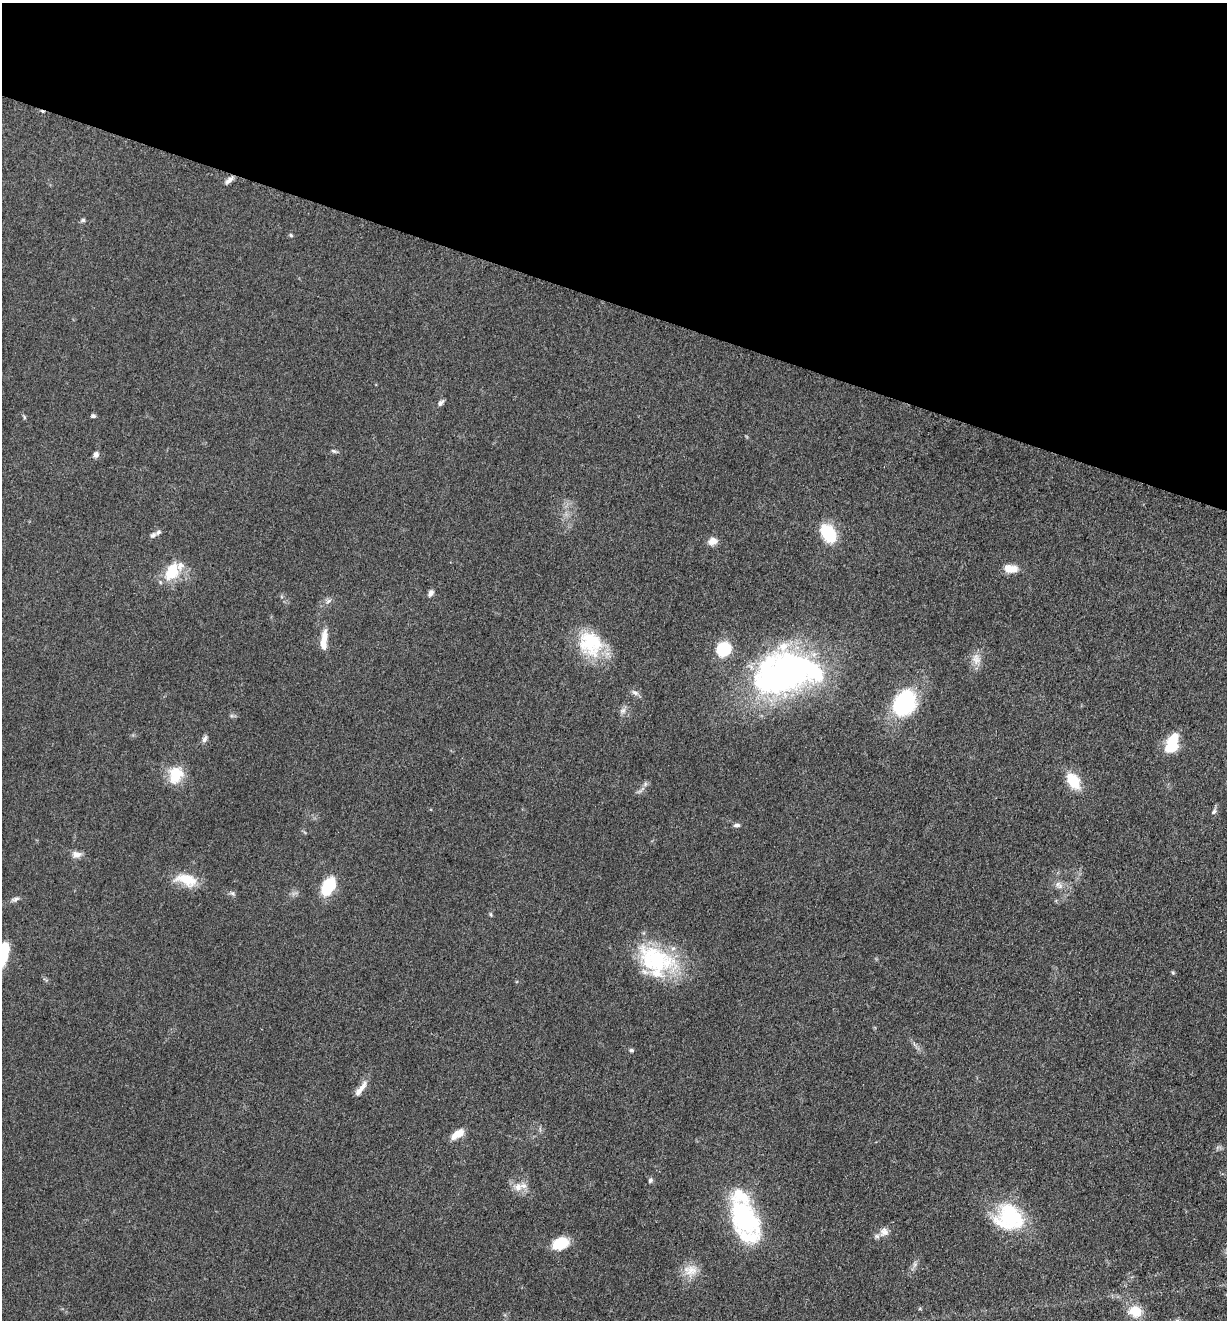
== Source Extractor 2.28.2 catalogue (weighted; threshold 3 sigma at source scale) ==
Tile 2 of 4 x 4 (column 2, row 1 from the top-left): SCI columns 1489-2713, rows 3966-5283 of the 5304 x 5292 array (HDU 1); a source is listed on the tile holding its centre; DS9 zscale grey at full resolution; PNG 1229 x 1322 px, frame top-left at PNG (2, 3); no overlay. Shown black and unused: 23% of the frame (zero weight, under 3 of 5 exposures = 1% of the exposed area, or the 3 px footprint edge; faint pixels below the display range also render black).
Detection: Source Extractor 2.28.2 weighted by HDU 2 'WHT'; one run over the whole footprint, this tile lists its part. Background 0.0504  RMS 0.0058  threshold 0.0261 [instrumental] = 3 sigma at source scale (4.5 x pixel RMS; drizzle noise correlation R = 1.50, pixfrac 1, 0.05/0.05 arcsec/px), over >= 5 px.
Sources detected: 60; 2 inside a brighter object's white glare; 1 cosmic-ray / hot-pixel residue — not listed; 7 inside a brighter listed object's ellipse — not listed separately; the other 50 listed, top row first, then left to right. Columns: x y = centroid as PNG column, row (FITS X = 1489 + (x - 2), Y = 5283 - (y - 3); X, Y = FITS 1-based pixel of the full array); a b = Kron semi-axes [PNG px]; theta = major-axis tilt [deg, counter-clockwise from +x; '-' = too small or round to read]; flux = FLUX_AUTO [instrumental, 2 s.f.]
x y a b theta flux
229 180 14 5 42 2.6
83 220 5 5 - 1
291 235 5 4 - 0.81
441 403 10 5 46 1.5
93 416 6 5 - 1.2
24 417 6 4 -72 0.71
334 451 8 5 -26 1.1
96 454 8 6 68 2
828 534 10 7 -58 42
153 535 8 5 38 1.7
712 541 12 10 15 4.1
1010 569 14 8 -6 8.9
171 572 25 16 58 17
431 593 8 6 54 2.1
328 601 9 4 36 1.6
324 640 27 7 85 7.6
590 643 33 28 -58 32
724 649 9 8 - 40
976 659 16 12 -79 5.5
787 673 67 42 26 180
635 693 10 6 -28 2
904 703 29 22 56 50
623 710 8 6 43 1.9
204 739 11 6 66 1.8
1172 744 16 9 68 26
176 775 22 17 71 14
1073 781 13 9 -57 22
645 784 7 4 73 1.2
1214 811 9 5 60 1.7
737 825 9 4 4 1.4
76 854 11 8 1 3.6
186 880 30 14 -16 14
1059 885 13 7 -45 3.3
329 886 20 13 54 21
15 899 11 6 19 1.9
491 914 7 3 -81 0.75
2 956 31 11 75 25
654 959 55 31 -22 54
1173 973 5 4 - 0.83
631 1050 6 4 -15 1
361 1089 24 6 52 4.9
458 1134 17 8 34 6.9
650 1180 7 6 - 1.3
518 1187 11 11 - 5.2
1009 1216 31 27 62 43
744 1218 46 27 -57 69
884 1232 13 11 20 4.3
560 1243 15 10 25 18
690 1270 21 15 -1 8.3
1135 1311 14 12 -18 12
Isophote crosses this tile's border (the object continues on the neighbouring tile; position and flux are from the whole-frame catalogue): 1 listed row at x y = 2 956